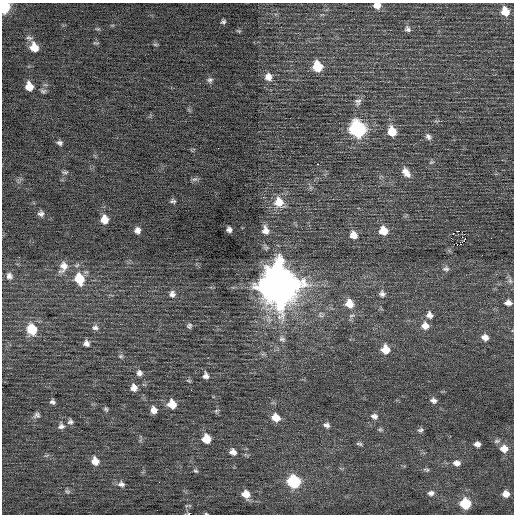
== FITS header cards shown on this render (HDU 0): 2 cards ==
NAXIS1  =                  512 / Axis length
NAXIS2  =                  512 / Axis length

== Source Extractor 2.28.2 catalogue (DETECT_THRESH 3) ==
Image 512 x 512 px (HDU 0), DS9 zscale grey, 1 PNG px = 1 image px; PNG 516 x 516 px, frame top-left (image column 1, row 512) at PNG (2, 3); no overlay
Background 0.112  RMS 0.72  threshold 2.16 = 3 sigma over >= 5 px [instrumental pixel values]
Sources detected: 102; all 102 listed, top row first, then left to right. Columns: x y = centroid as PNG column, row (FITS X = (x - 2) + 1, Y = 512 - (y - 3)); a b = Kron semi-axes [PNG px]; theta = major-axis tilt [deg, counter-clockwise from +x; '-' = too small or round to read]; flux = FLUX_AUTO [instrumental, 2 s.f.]
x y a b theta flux
377 5 8 6 -2 370
4 7 7 6 - 3400
505 11 9 8 - 740
223 22 6 4 29 94
98 29 7 4 0 60
408 29 9 7 -50 160
239 31 6 4 -11 60
29 38 10 6 -16 140
96 43 9 3 -9 49
155 45 7 3 -9 57
34 47 9 8 - 690
317 66 9 7 -72 1300
268 77 10 9 - 360
210 80 8 7 - 130
29 86 8 7 - 590
43 91 8 6 0 110
358 102 11 9 64 220
441 121 3 3 - 50
358 129 10 8 -68 9700
392 131 10 8 -71 960
428 137 9 7 -51 170
60 143 6 5 - 130
218 148 2 2 - 30
431 162 7 5 20 87
317 164 3 2 - 250
65 172 9 5 4 91
406 172 15 9 -55 400
195 179 9 6 15 110
173 201 7 5 -9 100
279 202 13 12 - 760
41 214 7 7 - 180
104 219 9 8 - 530
229 229 5 5 - 160
137 230 7 7 - 230
265 230 11 9 -79 340
383 231 9 8 - 760
458 231 2 2 - 4100
453 233 2 2 - 32
353 235 9 8 - 420
491 238 2 2 - 29
463 241 3 2 - 44
63 267 16 10 69 490
446 269 10 8 -2 170
9 276 10 9 - 240
79 279 12 9 -74 1300
510 280 9 6 -82 160
279 285 15 13 -72 160000
172 294 9 8 - 230
382 294 10 9 - 210
508 303 9 6 -4 250
349 304 10 9 - 680
352 315 10 5 18 150
429 315 9 8 - 270
189 326 7 7 - 120
425 326 10 9 - 420
95 328 9 8 - 180
32 329 11 9 -70 1400
485 337 9 7 -22 310
282 339 9 7 -30 180
86 343 9 8 - 210
385 349 9 8 - 740
121 356 7 5 15 99
139 373 9 8 - 210
206 376 9 7 -81 210
189 381 7 4 -18 67
134 388 9 8 - 320
433 400 9 7 -36 180
52 402 7 6 - 130
172 404 9 9 - 700
106 409 7 5 -61 95
153 410 8 7 - 350
216 411 7 5 27 93
37 415 9 8 - 150
374 416 10 8 -20 220
276 418 9 8 - 640
70 422 8 8 - 150
327 425 8 7 - 170
61 426 10 9 - 210
380 429 7 5 -8 81
420 430 7 6 - 120
206 439 8 8 - 870
497 441 9 5 8 140
359 444 9 5 -12 96
477 444 6 5 - 210
504 449 9 8 - 470
233 452 10 8 -32 270
46 456 8 3 19 76
95 461 9 8 - 480
457 463 10 7 -5 270
426 470 9 5 -5 96
196 471 7 6 - 96
294 481 9 8 - 4100
159 482 2 2 - 67
121 484 10 8 -8 220
67 491 8 6 -40 110
431 493 9 6 8 190
246 494 10 8 -49 580
506 494 7 7 - 320
465 503 8 7 - 2000
189 506 7 4 -19 64
188 513 3 2 - 46
206 514 4 3 - 45
At the frame edge (FLAGS 8, measured only in part): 4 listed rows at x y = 377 5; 4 7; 188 513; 206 514